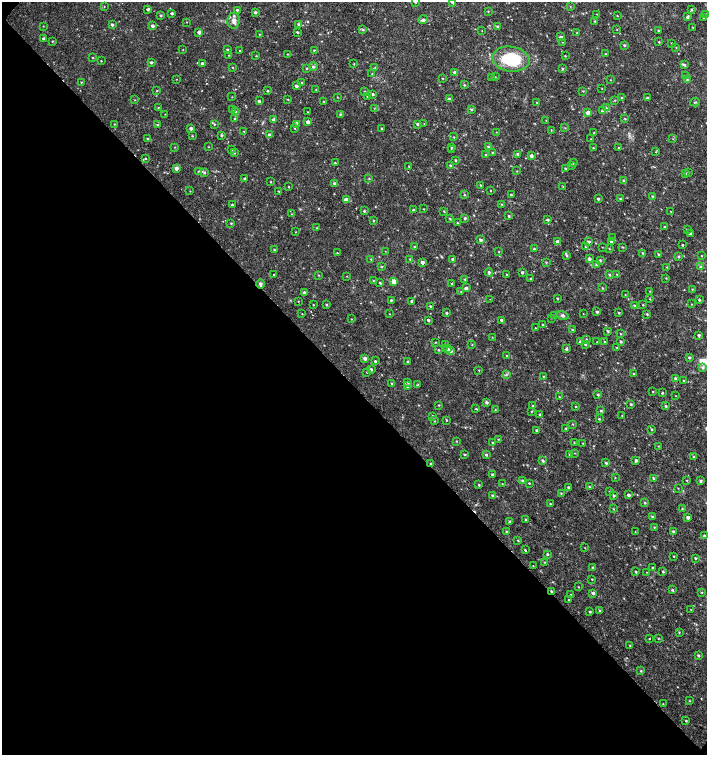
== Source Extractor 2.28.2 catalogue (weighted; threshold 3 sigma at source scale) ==
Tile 9 of 4 x 4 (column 1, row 3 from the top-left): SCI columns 226-1635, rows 1507-3012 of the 6025 x 6032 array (HDU 1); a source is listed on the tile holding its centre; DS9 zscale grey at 2 x 2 block average (1 PNG px = mean of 2 x 2 image px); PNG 709 x 757 px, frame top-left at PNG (2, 2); each listed source drawn as its Kron ellipse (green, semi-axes under 4 px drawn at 4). Shown black and unused: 49% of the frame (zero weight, under 2 of 3 exposures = <1% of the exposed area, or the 3 px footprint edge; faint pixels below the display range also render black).
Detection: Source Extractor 2.28.2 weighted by HDU 2 'WHT'; one run over the whole footprint, this tile lists its part. Background 0.0176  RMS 0.0034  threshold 0.0152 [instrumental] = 3 sigma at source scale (4.5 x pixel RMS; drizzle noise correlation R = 1.50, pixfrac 1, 0.0396/0.0396 arcsec/px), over >= 5 px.
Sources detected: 426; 5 inside a brighter listed object's ellipse — not listed separately; the other 421 listed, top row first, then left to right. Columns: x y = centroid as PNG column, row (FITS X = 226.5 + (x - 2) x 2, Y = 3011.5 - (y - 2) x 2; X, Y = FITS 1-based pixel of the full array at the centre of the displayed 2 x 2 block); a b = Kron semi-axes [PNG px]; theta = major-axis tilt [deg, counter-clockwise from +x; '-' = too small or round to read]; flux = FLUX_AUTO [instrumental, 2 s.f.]
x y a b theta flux
415 2 2 2 - 0.95
453 2 3 3 - 2.3
570 6 2 2 - 0.36
104 7 2 2 - 0.32
148 9 3 2 - 1.4
691 9 3 2 - 0.81
237 10 3 2 - 1
488 11 3 2 - 0.49
255 12 3 3 - 1.4
172 13 2 2 - 1.4
597 14 3 2 - 0.35
706 14 3 2 - 0.7
161 15 3 3 - 0.82
617 16 2 2 - 0.37
687 17 4 2 - 1.3
704 17 3 3 - 0.88
423 20 5 3 - 1.8
234 21 8 6 83 3.6
594 21 3 2 - 0.5
187 22 3 2 - 0.36
298 24 3 3 - 1.1
112 25 3 3 - 1.6
43 26 2 2 - 0.34
152 26 3 3 - 2.5
497 26 3 3 - 1
692 27 3 2 - 0.41
617 29 2 2 - 0.37
363 30 4 3 - 0.95
658 30 3 3 - 0.64
482 31 2 2 - 0.27
199 32 3 3 - 3.1
297 32 3 2 - 0.86
577 33 2 2 - 0.4
259 34 2 2 - 0.45
560 37 4 3 - 1.3
43 38 3 3 - 1.2
52 41 2 2 - 0.6
562 42 2 2 - 0.29
659 42 2 2 - 0.58
672 43 2 2 - 0.59
624 45 3 3 - 1
676 47 3 2 - 0.4
227 49 3 3 - 0.78
183 50 2 2 - 0.34
240 50 2 2 - 0.39
314 50 3 2 - 0.6
287 54 2 2 - 0.47
605 54 2 2 - 0.56
228 55 2 2 - 0.32
256 56 3 2 - 0.45
565 56 2 2 - 0.48
93 57 2 2 - 0.66
511 59 19 12 -9 38
101 61 2 2 - 0.4
151 62 3 3 - 1.2
202 63 3 3 - 2.1
354 64 2 2 - 0.4
684 65 3 2 - 0.97
313 66 4 3 - 1.3
232 67 2 2 - 0.43
375 67 3 2 - 0.5
306 68 3 2 - 0.7
562 68 3 3 - 0.81
455 72 3 3 - 2.7
372 74 3 2 - 0.44
686 76 3 3 - 0.64
495 77 2 2 - 0.28
443 78 2 2 - 0.53
491 78 2 2 - 0.49
176 79 2 2 - 0.28
610 80 2 2 - 0.29
687 80 3 3 - 0.92
81 82 2 2 - 0.51
301 82 2 2 - 0.38
464 85 3 3 - 0.76
296 86 3 3 - 2.2
602 88 2 2 - 0.29
316 89 2 2 - 0.39
157 91 3 2 - 0.56
267 91 2 2 - 0.93
365 91 3 2 - 0.68
583 91 3 2 - 0.51
373 94 3 2 - 1
232 97 3 2 - 0.34
337 97 3 2 - 0.33
368 97 3 2 - 0.84
622 98 3 2 - 0.76
647 98 3 2 - 1.6
288 99 3 2 - 0.52
449 99 3 3 - 2.2
135 100 2 2 - 0.34
615 100 3 2 - 0.4
259 101 3 3 - 1.3
324 102 2 2 - 0.59
537 102 2 2 - 0.45
695 102 5 3 - 0.83
158 107 2 2 - 0.35
374 108 2 2 - 0.37
606 108 3 3 - 0.81
471 109 3 3 - 0.96
232 110 2 2 - 0.38
602 111 3 2 - 0.88
236 112 2 2 - 0.71
308 112 2 2 - 0.28
588 112 3 3 - 4
165 114 2 2 - 0.26
340 114 3 3 - 0.77
235 119 3 3 - 0.87
625 119 3 2 - 0.6
274 120 3 3 - 3
546 120 2 2 - 0.35
308 122 2 2 - 3.5
114 124 2 2 - 0.48
214 124 3 2 - 0.62
418 124 3 2 - 1.5
424 124 2 2 - 0.3
157 125 3 2 - 0.4
296 125 3 3 - 0.79
191 128 3 3 - 2.9
295 128 2 2 - 0.32
381 128 3 2 - 0.65
565 128 3 2 - 0.35
551 130 3 2 - 0.42
244 131 2 2 - 0.43
496 132 2 2 - 0.35
594 133 2 2 - 0.64
222 135 3 3 - 1.2
269 135 3 3 - 1.2
192 136 3 2 - 0.55
454 137 3 2 - 0.56
147 138 3 2 - 0.6
591 139 2 2 - 0.28
673 139 2 2 - 0.39
488 146 3 2 - 1
175 147 2 2 - 0.34
209 147 2 2 - 0.42
451 147 2 2 - 0.68
593 148 3 2 - 0.56
618 148 2 2 - 0.56
232 149 2 2 - 0.53
451 150 2 2 - 1.1
492 152 3 2 - 0.57
656 152 2 2 - 0.45
234 153 3 3 - 0.81
517 154 3 2 - 0.95
485 155 3 2 - 0.47
531 156 3 3 - 2.6
146 158 3 2 - 0.58
455 160 2 2 - 0.81
335 163 3 2 - 0.95
573 163 3 2 - 0.66
571 165 3 2 - 0.68
409 166 3 2 - 0.62
450 166 3 2 - 1.4
176 168 3 3 - 3.4
565 169 2 2 - 1.1
199 171 3 2 - 0.72
517 171 2 2 - 0.43
688 172 2 2 - 0.42
204 173 3 3 - 0.88
686 173 3 2 - 0.55
245 178 3 3 - 1.1
369 179 3 3 - 0.64
623 180 3 3 - 0.91
271 182 2 2 - 0.54
334 183 3 2 - 1.2
480 185 3 2 - 0.61
288 187 2 2 - 0.51
563 187 3 2 - 0.48
190 191 2 2 - 0.35
279 191 2 2 - 0.57
491 191 2 2 - 0.47
464 195 3 2 - 0.63
511 195 3 2 - 0.91
652 196 3 2 - 0.69
598 199 2 2 - 1.5
620 199 3 2 - 0.75
346 200 3 3 - 5.3
501 204 3 2 - 0.49
232 205 3 2 - 1.2
423 209 2 2 - 0.39
413 210 2 2 - 1.2
364 211 3 2 - 0.98
444 211 3 2 - 0.53
671 211 2 2 - 0.32
292 214 2 2 - 0.4
509 216 3 3 - 0.98
465 218 3 3 - 1.3
450 219 3 3 - 0.71
374 220 3 2 - 0.56
548 220 3 2 - 1.1
231 223 3 2 - 0.7
457 223 3 2 - 0.52
665 227 3 2 - 0.48
317 228 3 2 - 0.54
687 229 3 2 - 0.65
295 232 3 2 - 0.34
690 234 3 3 - 1.6
612 238 2 2 - 0.64
481 240 3 2 - 1.9
611 241 3 3 - 2.8
558 242 3 3 - 3
588 242 3 2 - 2.7
682 245 2 2 - 0.89
415 247 3 2 - 1.5
585 247 2 2 - 0.41
602 247 2 2 - 0.31
623 247 3 2 - 0.47
274 249 3 2 - 0.58
534 249 2 2 - 0.94
609 249 2 2 - 0.4
385 251 2 2 - 0.29
499 252 2 2 - 0.36
337 253 3 2 - 0.41
642 253 3 3 - 0.69
658 254 3 2 - 0.91
567 255 3 3 - 0.78
678 256 3 2 - 1
701 256 2 2 - 0.41
371 259 3 2 - 0.61
410 259 3 2 - 0.56
453 259 3 2 - 1.6
589 259 3 3 - 2.7
600 260 3 2 - 0.72
422 262 3 2 - 3
546 262 3 3 - 0.62
596 265 3 2 - 0.63
382 266 3 2 - 0.5
667 267 3 3 - 0.61
700 267 3 3 - 0.93
489 272 4 2 - 1.2
522 272 2 2 - 1.3
617 274 3 2 - 0.66
274 275 2 2 - 2.2
318 275 3 2 - 0.48
507 275 2 2 - 0.52
609 275 3 3 - 0.95
347 276 2 2 - 0.31
530 278 2 2 - 0.53
666 278 3 2 - 0.47
465 279 3 2 - 0.61
373 280 3 2 - 0.53
394 281 3 3 - 7
380 283 3 2 - 0.82
261 284 4 3 - 2.7
452 284 2 2 - 0.53
466 288 3 3 - 1.6
602 288 3 2 - 0.68
692 289 2 2 - 0.43
650 291 2 2 - 0.37
461 292 2 2 - 0.45
305 293 3 3 - 3.2
625 295 2 2 - 0.35
557 298 2 2 - 0.89
490 299 2 2 - 0.22
650 299 3 2 - 0.52
391 300 3 2 - 0.92
699 300 3 2 - 0.89
298 301 3 2 - 0.4
412 301 2 2 - 1.1
691 304 2 2 - 0.38
313 305 2 2 - 0.49
326 305 3 2 - 0.81
643 305 3 2 - 0.47
430 306 3 3 - 0.79
634 306 3 3 - 1.1
597 312 2 2 - 1.4
446 313 2 2 - 1.2
619 313 3 3 - 0.76
302 314 2 2 - 0.38
390 314 3 2 - 0.29
583 314 2 2 - 0.29
647 314 3 2 - 0.78
554 315 3 2 - 0.44
562 315 6 4 -15 1.7
551 318 3 2 - 0.34
351 319 3 2 - 0.35
428 320 2 2 - 1.4
501 320 2 2 - 1.5
543 325 3 3 - 0.85
535 328 2 2 - 0.46
572 330 2 2 - 0.83
608 331 3 3 - 1
620 334 3 2 - 0.4
699 335 3 2 - 1.4
492 337 2 2 - 0.37
586 339 2 2 - 0.46
580 341 3 3 - 1.7
604 341 2 2 - 0.6
621 341 3 3 - 1.1
435 342 2 2 - 0.48
597 342 2 2 - 0.47
585 344 3 2 - 0.8
445 345 3 3 - 0.75
472 345 2 2 - 0.38
617 348 3 3 - 0.69
448 349 3 3 - 1.9
566 349 3 3 - 1.3
439 350 3 3 - 0.63
451 351 4 3 - 1.7
507 356 3 2 - 0.65
689 357 3 2 - 1.2
365 358 3 3 - 2.2
375 361 3 3 - 0.95
408 362 3 2 - 0.96
703 367 4 4 - 1.6
371 369 3 3 - 1.3
479 370 2 2 - 0.42
367 372 2 2 - 0.47
633 374 3 2 - 0.57
506 375 4 3 - 1
543 376 2 2 - 0.55
675 378 2 2 - 1.1
684 380 3 2 - 0.43
408 382 3 3 - 0.99
392 383 3 2 - 0.62
418 385 3 2 - 0.76
407 386 3 3 - 1.7
653 392 2 2 - 0.51
662 393 2 2 - 0.98
598 395 3 3 - 0.96
676 396 2 2 - 0.3
559 397 3 2 - 0.51
487 402 3 3 - 1.8
631 404 2 2 - 0.92
439 405 2 2 - 0.58
532 405 2 2 - 0.59
666 406 3 3 - 0.9
576 407 3 2 - 0.55
476 409 3 2 - 0.61
495 410 3 2 - 0.44
601 411 3 3 - 0.85
531 412 3 2 - 0.5
540 415 2 2 - 1.4
622 415 3 2 - 0.47
432 416 3 2 - 0.98
599 419 2 2 - 0.88
446 420 3 2 - 0.58
434 421 3 2 - 0.52
572 424 3 2 - 0.53
566 428 3 2 - 0.83
652 429 3 2 - 0.73
537 430 2 2 - 1.4
498 439 3 2 - 0.44
456 441 3 2 - 0.45
493 443 3 2 - 0.74
574 443 3 2 - 0.49
583 443 2 2 - 0.46
658 446 2 2 - 0.41
575 453 3 2 - 0.37
465 454 3 3 - 0.73
486 455 3 3 - 1.1
570 455 3 3 - 1.3
694 457 3 3 - 0.75
636 460 3 2 - 1.5
543 461 3 3 - 1.3
606 463 3 3 - 1.1
431 464 2 2 - 1.5
493 475 3 3 - 1.6
615 478 2 2 - 0.38
654 479 4 2 - 1.8
687 480 2 2 - 0.51
522 481 3 3 - 1.3
701 481 3 2 - 1.5
529 483 3 2 - 0.6
502 484 2 2 - 0.4
479 485 2 2 - 0.7
589 487 3 2 - 0.6
569 488 3 2 - 1.9
678 488 2 2 - 0.37
609 492 2 2 - 0.48
561 493 3 2 - 0.58
614 495 3 2 - 1.1
628 495 2 2 - 2.3
492 496 3 2 - 1.2
645 503 3 3 - 0.78
550 504 3 2 - 0.82
613 509 3 2 - 0.53
682 509 2 2 - 0.59
652 516 3 2 - 0.85
688 517 3 3 - 2.3
526 519 2 2 - 0.87
509 522 3 3 - 0.9
654 527 2 2 - 0.57
506 531 3 2 - 0.64
673 531 3 2 - 1.6
635 532 3 2 - 0.29
704 536 3 2 - 1.6
518 540 3 2 - 0.62
585 548 3 2 - 0.37
525 550 3 2 - 0.62
547 554 3 3 - 1
674 556 2 2 - 0.53
695 558 3 2 - 0.85
544 562 3 2 - 0.45
533 566 3 2 - 0.35
593 568 3 2 - 1.6
653 568 3 3 - 1
636 572 3 2 - 0.93
646 572 2 2 - 0.23
663 572 2 2 - 0.94
592 579 2 2 - 0.46
578 587 2 2 - 0.5
672 590 3 2 - 0.83
551 591 3 2 - 1.1
702 592 3 2 - 0.54
593 593 3 3 - 1.5
571 595 4 3 - 0.85
569 600 2 2 - 0.38
599 610 3 2 - 0.76
691 610 3 2 - 0.31
590 612 3 2 - 0.96
679 632 3 2 - 0.58
649 638 2 2 - 0.56
658 638 3 2 - 0.52
630 645 3 2 - 0.36
698 655 3 2 - 1.3
641 671 3 3 - 0.73
690 701 2 2 - 0.43
663 704 3 2 - 0.32
686 721 3 3 - 0.65
Overlapping masked pixels (flux is a lower limit): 3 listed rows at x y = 261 284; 431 464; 551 591
Isophote crosses this tile's border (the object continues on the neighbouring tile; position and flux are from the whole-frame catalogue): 2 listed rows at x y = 415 2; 453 2
Diffuse or blended objects may show on this block-average render without a row.